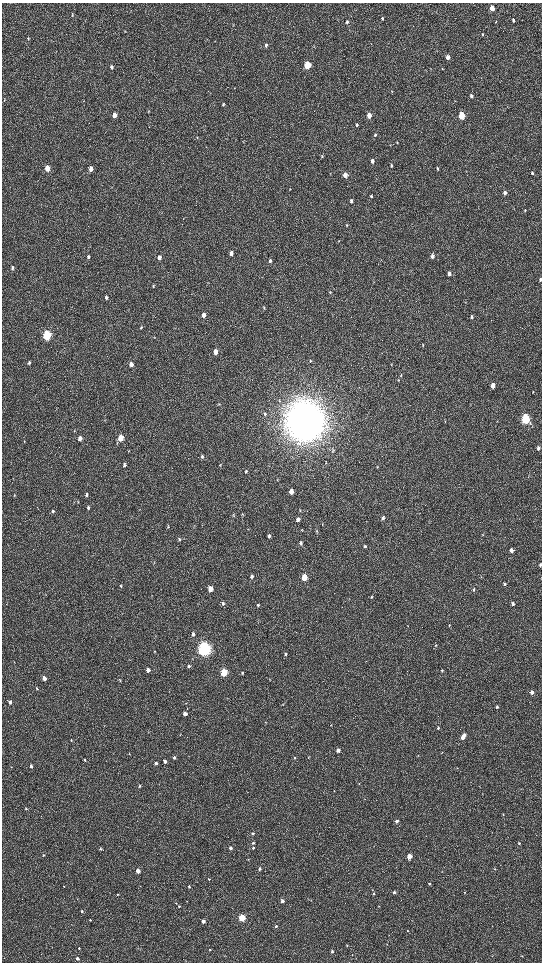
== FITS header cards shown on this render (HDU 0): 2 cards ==
NAXIS1  =                 1080 / length of data axis 1
NAXIS2  =                 1920 / length of data axis 2

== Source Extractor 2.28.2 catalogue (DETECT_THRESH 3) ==
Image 1080 x 1920 px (HDU 0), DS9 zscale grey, zoomed out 1/2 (1 PNG px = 2 x 2 image px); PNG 544 x 964 px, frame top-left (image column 1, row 1919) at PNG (2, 3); no overlay
Background 516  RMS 35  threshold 104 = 3 sigma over >= 5 px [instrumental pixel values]
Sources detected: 192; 4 cannot appear on this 1/2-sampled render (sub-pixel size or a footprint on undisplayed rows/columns) and are not listed; the other 188 listed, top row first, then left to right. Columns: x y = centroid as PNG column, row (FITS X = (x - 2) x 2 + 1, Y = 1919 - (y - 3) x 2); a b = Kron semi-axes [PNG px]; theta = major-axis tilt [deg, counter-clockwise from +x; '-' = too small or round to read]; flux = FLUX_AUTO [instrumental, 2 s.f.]
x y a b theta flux
492 8 4 3 - 1.3e+05
72 15 4 3 - 5.6e+03
382 18 4 3 - 1.1e+04
513 20 4 3 - 1.6e+04
347 22 5 4 - 1.4e+04
496 22 3 2 - 3.2e+03
125 31 3 2 - 3.3e+03
482 34 4 3 - 7.7e+03
28 38 4 3 - 8.1e+03
266 45 4 3 - 1.4e+04
448 57 4 3 - 4.8e+04
307 65 4 3 - 4.1e+05
112 67 5 4 - 1.4e+04
442 68 3 3 - 4.3e+03
392 91 3 2 - 3.9e+03
471 96 4 3 - 2.0e+04
223 104 4 3 - 7.1e+03
114 115 4 3 - 6.5e+04
369 115 4 3 - 7.2e+04
461 115 4 3 - 3.1e+05
357 125 5 3 - 1.0e+04
375 135 4 3 - 9.8e+03
397 142 3 3 - 4.5e+03
322 156 4 3 - 5.1e+03
372 161 5 4 - 2.6e+04
391 165 5 3 - 1.1e+04
47 168 4 3 - 1.1e+05
437 168 4 3 - 9.4e+03
91 169 5 4 - 3.6e+04
532 173 4 3 - 1.1e+04
345 175 4 4 - 4.6e+04
290 189 3 2 - 3.6e+03
505 193 4 3 - 3.0e+04
371 196 5 3 - 8.9e+03
351 201 5 4 - 1.4e+04
525 210 5 2 - 5.2e+03
347 225 4 3 - 6.2e+03
339 241 3 2 - 3.4e+03
231 253 5 4 - 2.7e+04
432 256 5 3 - 2.7e+04
88 257 5 4 - 1.2e+04
159 257 5 4 - 2.9e+04
270 261 5 4 - 1.5e+04
12 268 5 3 - 1.2e+04
449 274 4 3 - 3.3e+04
540 279 4 3 - 9.9e+03
153 286 4 3 - 6.1e+03
330 292 4 3 - 5.0e+03
106 297 5 3 - 1.2e+04
264 308 5 3 - 6.4e+03
203 315 5 4 - 3.7e+04
472 316 5 3 - 1.2e+04
141 327 5 4 - 9.4e+03
47 335 5 4 - 9.2e+05
154 337 4 2 - 4.6e+03
423 345 4 3 - 4.7e+03
215 352 5 4 - 5.2e+04
310 361 4 3 - 6.1e+03
29 363 5 3 - 1.1e+04
131 364 5 4 - 3.3e+04
391 364 4 2 - 4.7e+03
401 375 5 3 - 7.1e+03
399 380 3 3 - 4.5e+03
493 386 4 3 - 7.5e+04
533 392 3 3 - 3.4e+03
219 404 4 2 - 4.2e+03
265 414 4 3 - 7.7e+03
525 419 5 3 - 1.0e+06
305 421 15 13 88 2.3e+07
445 422 3 3 - 4.1e+03
80 438 5 4 - 4.2e+04
120 438 5 4 - 1.2e+05
538 448 4 3 - 1.8e+04
202 457 5 4 - 1.1e+04
220 464 3 2 - 3.7e+03
124 465 5 4 - 1.4e+04
377 467 3 2 - 4.5e+03
246 471 4 3 - 8.9e+03
277 479 5 3 - 6.1e+03
291 491 4 3 - 6.8e+04
87 495 5 4 - 1.3e+04
14 496 4 3 - 4.7e+03
78 502 4 3 - 4.8e+03
88 507 4 3 - 1.1e+04
53 511 5 4 - 1.1e+04
233 515 4 3 - 6.2e+03
242 515 4 3 - 5.0e+03
383 518 5 4 - 1.5e+04
298 519 4 3 - 2.1e+04
322 524 4 2 - 4.4e+03
168 526 5 3 - 7.2e+03
301 530 4 3 - 5.0e+03
317 531 4 3 - 5.2e+03
483 535 3 2 - 4.3e+03
269 536 4 3 - 1.1e+04
179 540 5 4 - 9.7e+03
301 543 5 4 - 1.4e+04
365 546 4 4 - 1.1e+04
511 550 4 3 - 2.6e+04
154 563 4 2 - 5.0e+03
540 565 4 3 - 8.3e+03
252 576 4 3 - 1.5e+04
304 577 4 3 - 2.0e+05
481 577 3 2 - 4.1e+03
504 584 4 3 - 1.3e+04
121 586 5 3 - 7.3e+03
210 589 4 3 - 8.4e+04
474 589 4 3 - 6.8e+03
46 595 3 2 - 4.0e+03
371 597 4 3 - 4.8e+03
223 603 5 4 - 1.2e+04
513 604 4 3 - 1.9e+04
258 605 4 3 - 7.4e+03
408 626 3 2 - 2.1e+03
449 626 4 3 - 4.7e+03
193 634 5 4 - 1.9e+04
435 645 4 2 - 5.0e+03
204 649 6 5 - 3.2e+06
154 651 3 2 - 3.2e+03
285 654 4 3 - 8.9e+03
189 666 4 4 - 8.3e+03
148 670 4 3 - 3.8e+04
442 670 3 3 - 5.8e+03
224 672 4 3 - 4.1e+05
242 673 4 3 - 5.5e+03
44 678 4 3 - 4.6e+04
120 680 4 3 - 5.2e+03
37 688 4 3 - 7.9e+03
532 692 3 3 - 3.5e+04
10 702 4 3 - 2.7e+04
283 704 3 2 - 3.1e+03
497 707 4 3 - 1.2e+04
185 714 4 3 - 3.9e+04
265 722 3 2 - 3.6e+03
438 728 4 3 - 7.7e+03
463 737 6 3 60 6.6e+04
71 740 4 3 - 5.6e+03
338 750 4 3 - 3.0e+04
442 752 4 2 - 4.5e+03
129 753 3 3 - 4.0e+03
418 755 3 3 - 4.4e+03
174 758 4 4 - 1.2e+04
294 758 4 3 - 6.6e+03
85 760 4 3 - 9.3e+03
165 761 4 3 - 2.3e+04
156 763 4 4 - 1.6e+04
31 766 4 3 - 1.5e+04
11 767 3 2 - 2.9e+03
359 783 3 2 - 4.0e+03
140 786 4 3 - 8.5e+03
334 791 4 2 - 3.9e+03
26 809 4 3 - 6.6e+03
503 814 4 2 - 3.4e+03
396 821 4 3 - 2.0e+04
253 833 4 3 - 9.5e+03
253 843 5 4 - 1.1e+04
519 843 3 3 - 5.5e+03
230 848 4 3 - 2.1e+04
253 848 3 3 - 8.0e+03
100 849 4 3 - 8.4e+03
43 855 3 3 - 4.5e+03
409 856 3 3 - 1.1e+05
260 869 4 4 - 1.3e+04
494 869 3 3 - 4.6e+03
138 871 3 3 - 6.4e+04
209 879 4 3 - 6.5e+03
429 884 3 3 - 9.2e+03
64 886 3 3 - 4.4e+03
189 887 3 3 - 6.5e+03
394 892 4 3 - 1.5e+04
465 892 3 2 - 1.9e+03
117 894 3 3 - 4.8e+03
374 894 3 3 - 6.3e+03
282 901 4 3 - 2.6e+04
179 906 4 4 - 8.7e+03
82 911 4 3 - 5.8e+03
242 918 3 3 - 4.1e+05
90 920 4 3 - 5.1e+03
203 921 3 3 - 2.9e+04
276 926 4 3 - 9.3e+03
407 930 3 2 - 3.5e+03
387 944 3 2 - 2.6e+03
347 945 3 2 - 5.6e+03
79 948 3 3 - 4.2e+03
210 950 4 3 - 5.7e+03
332 952 4 3 - 1.1e+04
522 956 3 2 - 2.7e+03
77 958 3 3 - 2.0e+04
At the frame edge (FLAGS 8, measured only in part): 1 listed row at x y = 540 279
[4 sub-pixel or undisplayed-footprint detections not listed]